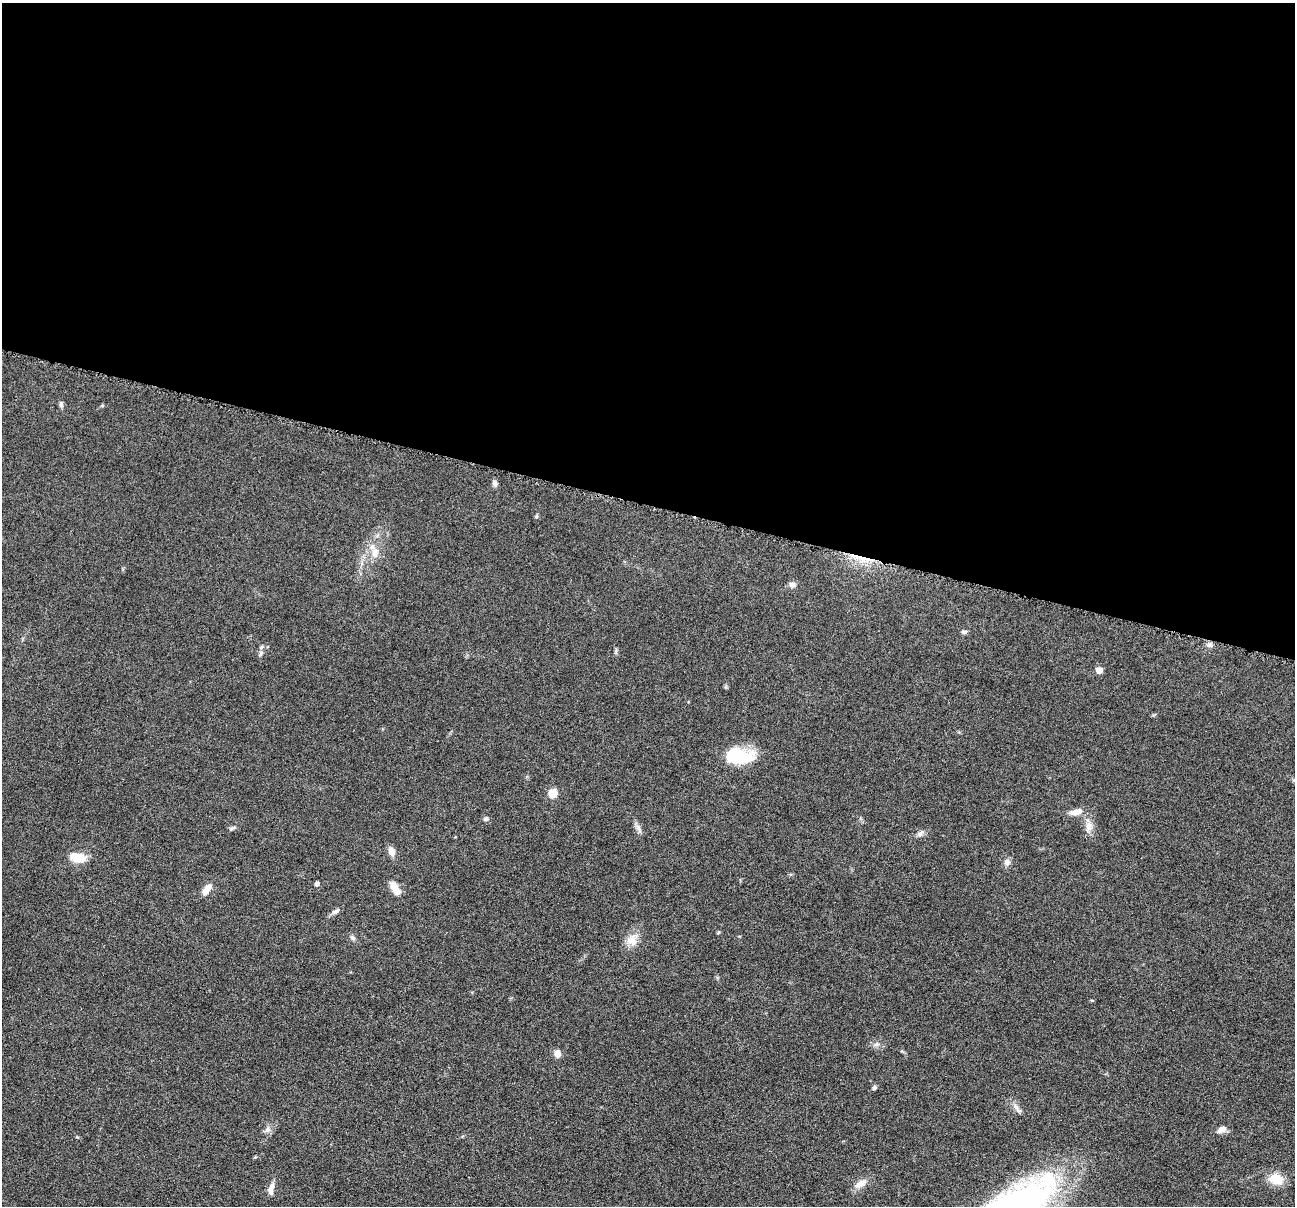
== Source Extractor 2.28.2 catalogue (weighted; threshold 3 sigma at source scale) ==
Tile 3 of 4 x 4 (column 3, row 1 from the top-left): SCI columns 2592-3884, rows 3864-5067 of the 5181 x 5198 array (HDU 1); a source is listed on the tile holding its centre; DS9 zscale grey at full resolution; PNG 1297 x 1208 px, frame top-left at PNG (2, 3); no overlay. Shown black and unused: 42% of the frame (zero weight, under 4 of 8 exposures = <1% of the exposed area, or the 3 px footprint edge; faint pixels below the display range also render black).
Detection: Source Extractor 2.28.2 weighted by HDU 2 'WHT'; one run over the whole footprint, this tile lists its part. Background 0.0374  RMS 0.0039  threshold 0.0159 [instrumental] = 3 sigma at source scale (4.09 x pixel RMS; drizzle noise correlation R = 1.36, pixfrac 0.8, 0.05/0.05 arcsec/px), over >= 5 px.
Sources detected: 35; all 35 listed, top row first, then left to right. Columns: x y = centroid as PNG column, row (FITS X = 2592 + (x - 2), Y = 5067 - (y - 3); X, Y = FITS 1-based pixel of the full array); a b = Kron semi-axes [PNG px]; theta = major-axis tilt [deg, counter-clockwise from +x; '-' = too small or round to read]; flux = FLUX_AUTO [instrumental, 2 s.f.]
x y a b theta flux
61 404 8 5 -89 0.89
495 484 8 6 -87 1.1
375 552 16 10 -85 3.9
863 559 21 7 -13 5.8
792 584 9 7 -6 1.3
964 632 8 5 6 0.77
261 653 9 5 68 1.1
1099 670 5 5 - 3.7
740 756 30 16 -4 17
553 793 7 7 - 5.7
1076 812 19 8 13 2.9
486 819 6 5 - 0.91
1089 826 15 9 -89 2.9
638 827 10 5 -63 1.4
232 828 9 4 32 0.73
920 834 12 5 38 1.2
391 851 10 7 -68 2.6
78 857 19 10 -14 6.3
1007 862 9 9 - 1.5
317 884 5 4 - 1.1
395 888 18 8 -58 3.6
207 889 13 7 55 3.5
336 911 13 5 27 1.2
719 932 5 3 - 0.37
353 938 7 6 - 0.89
632 940 16 14 -46 4
876 1044 8 6 20 1.1
557 1053 7 6 - 2.7
874 1088 5 5 - 0.76
1017 1108 17 5 -54 1.6
268 1129 8 8 - 1.4
1221 1129 11 7 26 2.2
1276 1179 16 12 -9 6.5
860 1184 17 9 32 3
271 1189 17 7 78 2.2
Overlapping masked pixels (flux is a lower limit): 1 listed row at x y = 863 559